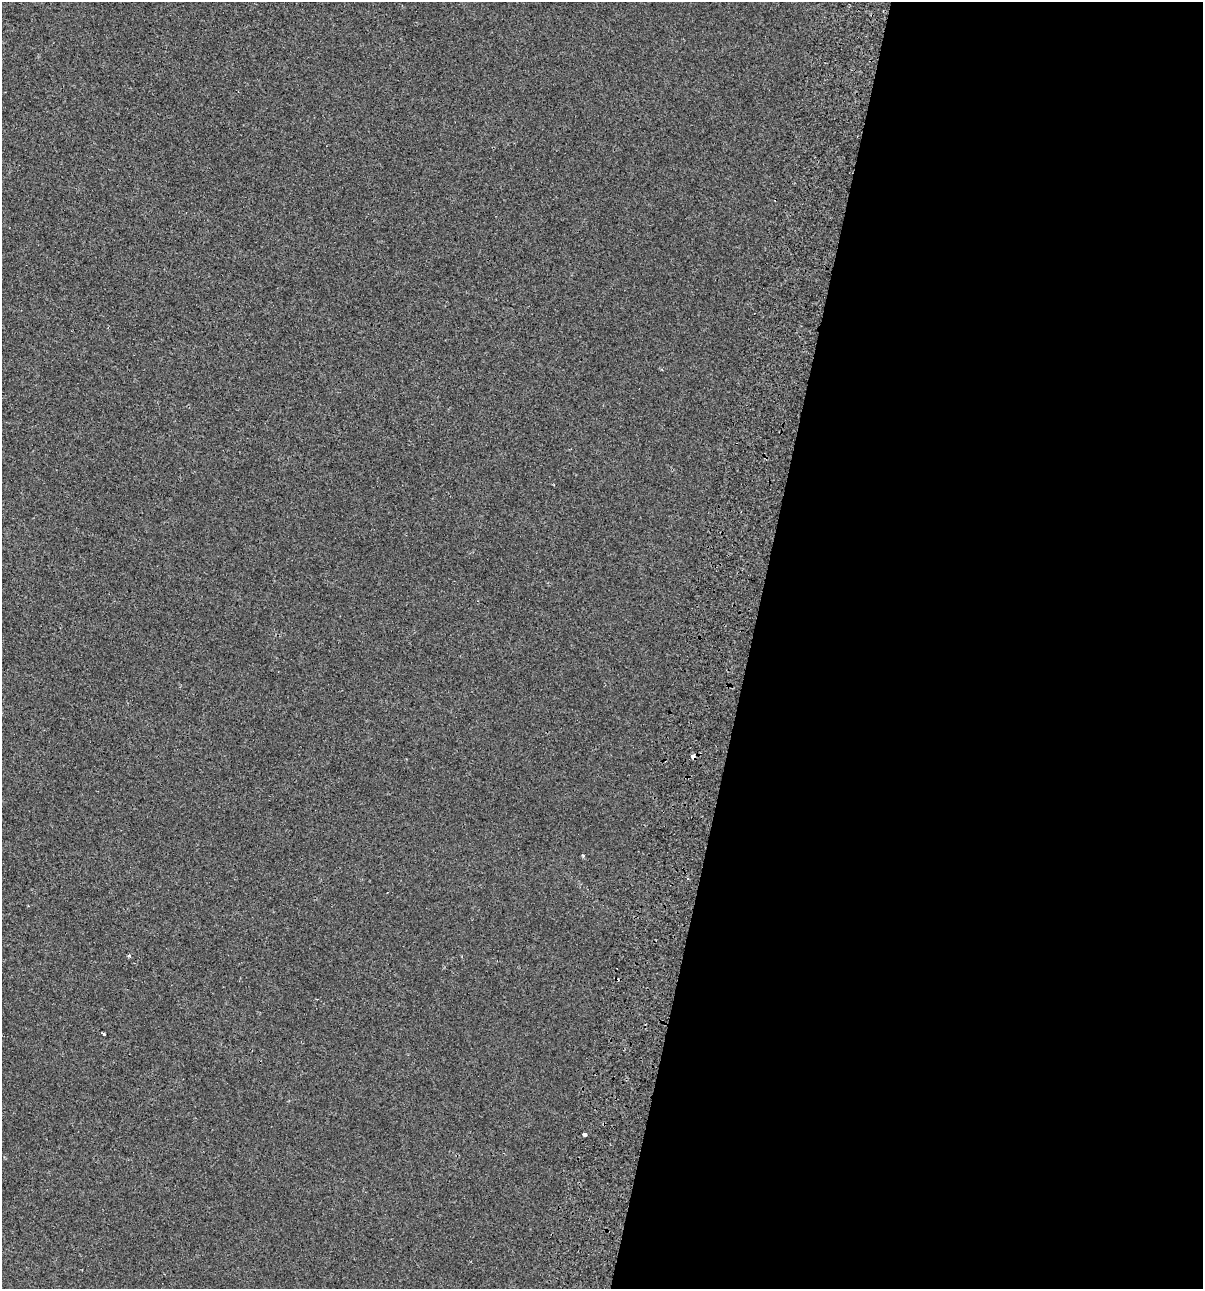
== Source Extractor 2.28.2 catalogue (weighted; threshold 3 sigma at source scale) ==
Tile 12 of 4 x 4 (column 4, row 3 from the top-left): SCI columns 3991-5191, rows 1376-2662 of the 5520 x 5333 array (HDU 1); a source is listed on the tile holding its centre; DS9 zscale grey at full resolution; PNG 1205 x 1291 px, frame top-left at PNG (2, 2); no overlay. Shown black and unused: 38% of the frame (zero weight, under 2 of 3 exposures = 7% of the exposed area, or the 3 px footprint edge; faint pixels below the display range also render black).
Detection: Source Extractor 2.28.2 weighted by HDU 2 'WHT'; one run over the whole footprint, this tile lists its part. Background -6.32e-04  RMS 0.0045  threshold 0.0204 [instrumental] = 3 sigma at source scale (4.5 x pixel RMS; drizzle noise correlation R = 1.50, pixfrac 1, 0.0396/0.0396 arcsec/px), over >= 5 px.
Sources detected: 7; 3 cosmic-ray / hot-pixel residue — not listed; the other 4 listed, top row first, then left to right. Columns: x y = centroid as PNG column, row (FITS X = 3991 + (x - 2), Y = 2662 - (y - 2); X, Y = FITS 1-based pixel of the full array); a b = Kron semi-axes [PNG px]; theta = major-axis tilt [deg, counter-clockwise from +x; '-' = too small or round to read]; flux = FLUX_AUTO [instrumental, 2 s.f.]
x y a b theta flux
693 756 4 4 - 2.2
129 956 4 3 - 0.84
103 1034 3 3 - 9.3
584 1134 4 3 - 7.2
Overlapping masked pixels (flux is a lower limit): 1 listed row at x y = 693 756